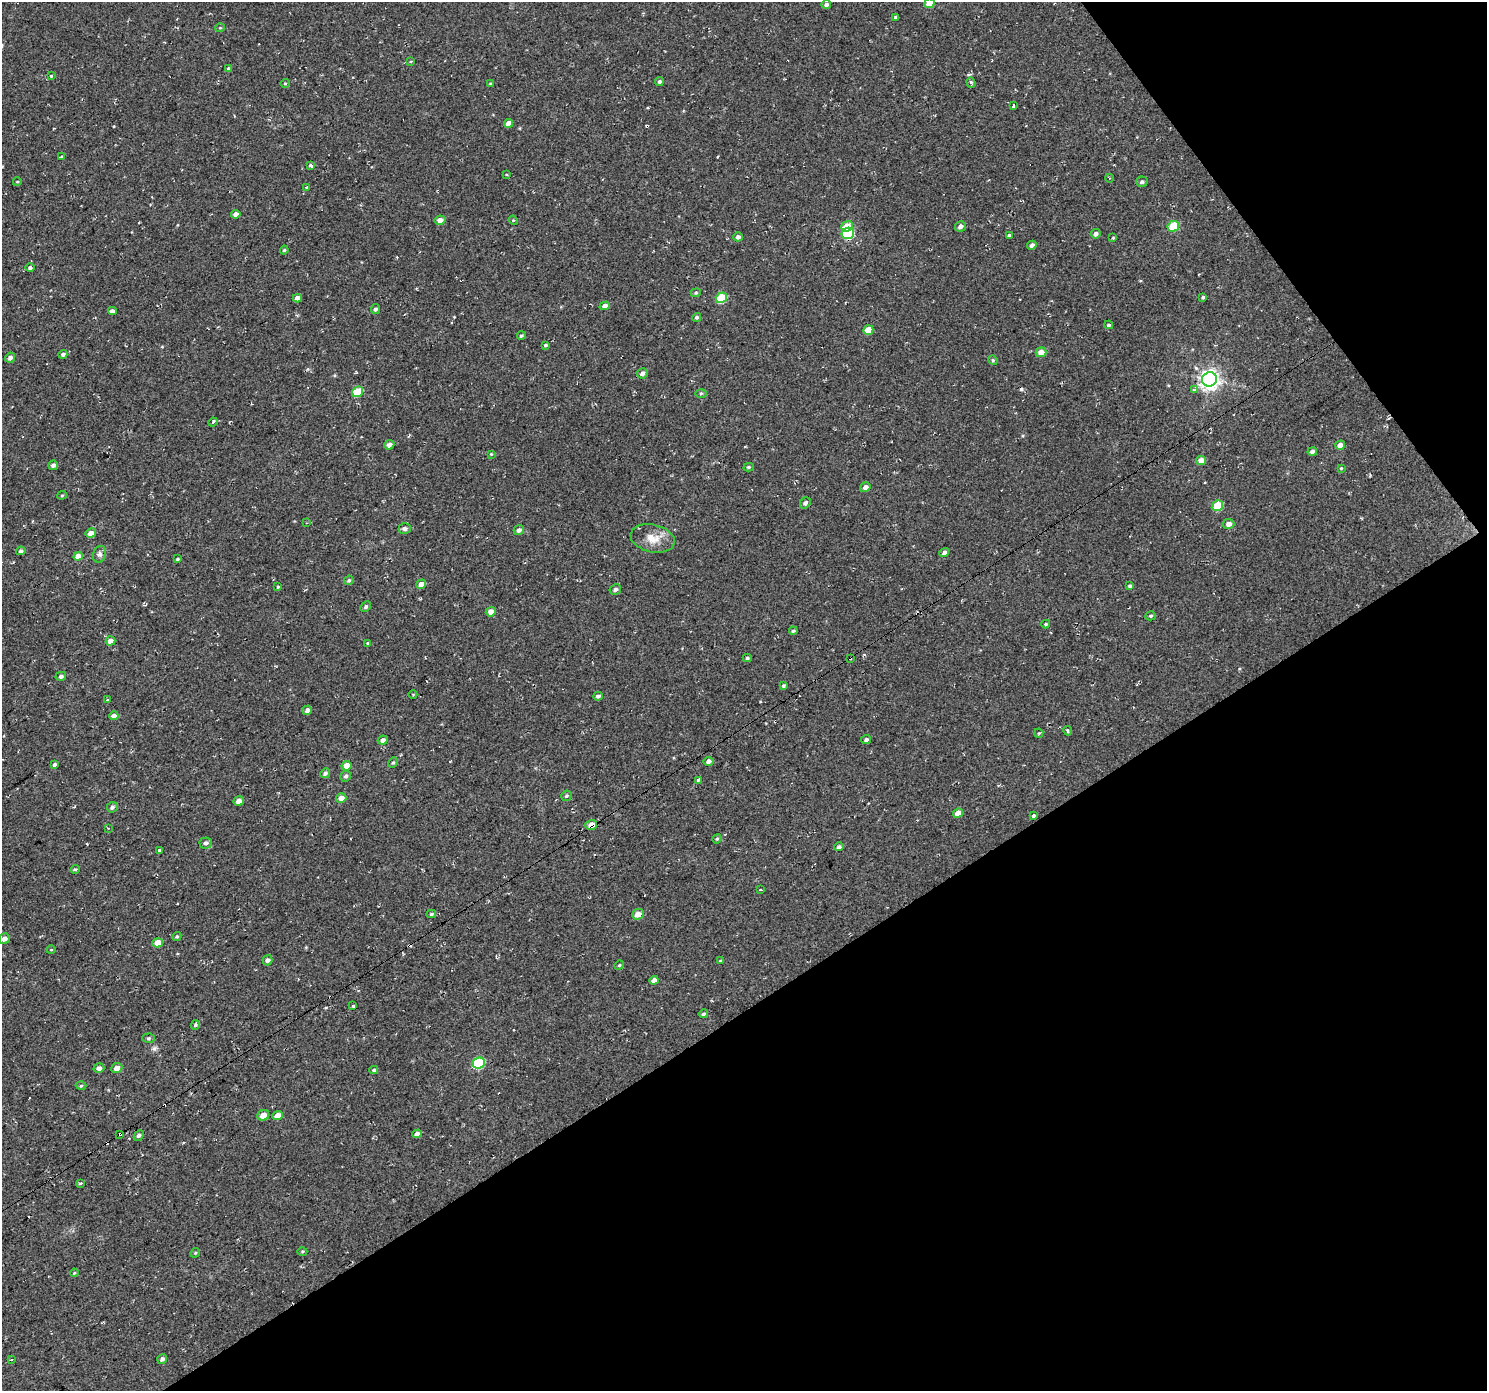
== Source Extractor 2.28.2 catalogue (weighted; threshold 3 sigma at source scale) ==
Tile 12 of 4 x 4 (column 4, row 3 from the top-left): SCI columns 4458-5942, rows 1580-2968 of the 5946 x 5873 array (HDU 1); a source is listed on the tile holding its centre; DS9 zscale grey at full resolution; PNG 1489 x 1393 px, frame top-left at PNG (2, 2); each listed source drawn as its Kron ellipse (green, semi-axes under 4 px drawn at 4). Shown black and unused: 33% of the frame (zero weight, under 2 of 3 exposures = <1% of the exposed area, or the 3 px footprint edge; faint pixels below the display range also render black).
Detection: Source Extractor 2.28.2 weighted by HDU 2 'WHT'; one run over the whole footprint, this tile lists its part. Background 0.0599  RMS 0.0093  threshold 0.0417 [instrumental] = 3 sigma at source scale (4.5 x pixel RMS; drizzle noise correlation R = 1.50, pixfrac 1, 0.0396/0.0396 arcsec/px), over >= 5 px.
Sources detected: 165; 10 cosmic-ray / hot-pixel residue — neither listed nor drawn; the other 155 listed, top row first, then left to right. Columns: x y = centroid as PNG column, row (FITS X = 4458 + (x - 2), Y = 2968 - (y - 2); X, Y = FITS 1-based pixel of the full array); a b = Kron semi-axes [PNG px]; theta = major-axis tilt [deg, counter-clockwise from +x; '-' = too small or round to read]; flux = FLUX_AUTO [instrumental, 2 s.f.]
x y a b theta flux
929 3 5 4 - 11
826 4 4 4 - 2.6
896 17 4 3 - 7.2
220 28 5 3 - 0.76
410 61 3 2 - 1.3
229 69 4 4 - 2
51 76 3 3 - 2
659 82 4 4 - 1.6
971 82 5 4 - 1.8
285 83 5 4 - 1
490 84 4 3 - 1.2
1014 106 3 3 - 7.9
508 123 4 4 - 6.8
61 157 4 3 - 3.5
310 166 3 3 - 8.4
507 174 3 3 - 1.3
1109 178 4 3 - 0.78
17 182 4 3 - 0.67
1142 182 6 5 - 2.3
307 187 3 2 - 0.74
236 214 4 4 - 4.5
440 220 5 4 - 5.2
513 220 5 4 - 0.84
847 226 6 5 - 14
960 226 6 5 - 3.4
1173 226 6 5 - 35
848 233 6 5 - 83
1096 234 5 4 - 3.1
1010 236 3 3 - 4.1
738 237 4 4 - 3
1113 238 4 3 - 0.89
1032 245 5 4 - 2.3
284 250 4 3 - 1
30 268 5 4 - 2.2
696 293 5 4 - 1.3
1203 297 3 3 - 1.1
297 298 5 4 - 4.9
721 298 6 5 - 41
605 306 5 4 - 4.4
375 309 5 4 - 2.2
112 311 4 4 - 13
697 317 5 4 - 1.5
1109 325 4 3 - 1.3
868 330 5 4 - 13
521 336 4 3 - 1.4
545 345 4 3 - 1.3
1041 352 5 5 - 7.7
63 354 4 4 - 1.9
10 358 5 4 - 3
993 360 5 4 - 1.1
642 373 5 5 - 3.3
1209 379 7 7 - 470
1195 390 4 3 - 2.9
357 392 6 5 - 29
701 393 6 4 1 1.3
213 422 5 3 - 2.5
389 445 5 4 - 4
1340 445 5 4 - 6
1312 452 4 4 - 2.9
491 454 4 4 - 0.75
1201 461 5 4 - 10
53 465 5 4 - 2.7
749 467 5 4 - 1.4
1341 468 4 3 - 0.83
865 487 5 4 - 3.8
62 495 5 4 - 1.1
805 503 6 5 - 2.3
1217 506 6 5 - 33
307 523 3 2 - 1
1229 524 6 5 - 5.1
405 529 6 5 - 3.3
519 530 5 5 - 2.9
91 533 5 4 - 6.9
653 538 22 14 -12 14
21 551 4 4 - 2.4
944 552 5 4 - 2.8
99 554 8 6 70 3.2
78 556 4 4 - 10
177 559 3 3 - 0.9
349 580 5 4 - 1.4
421 584 5 4 - 7.3
1130 586 4 3 - 1.7
278 587 4 3 - 0.88
615 589 6 5 - 2.5
366 607 6 4 45 1.9
491 612 5 4 - 6.8
1151 616 5 4 - 1.4
1046 624 4 3 - 1.3
793 631 4 3 - 1.5
110 641 5 4 - 7.5
368 643 3 3 - 1.2
747 658 4 3 - 1.2
850 658 3 3 - 3.2
61 676 5 4 - 2.4
783 686 4 3 - 1.5
413 694 4 3 - 0.74
598 696 5 4 - 2.3
107 700 3 3 - 3
307 710 5 4 - 3.7
114 716 4 4 - 5.4
1068 731 5 3 - 1.5
1039 733 4 4 - 1.1
866 739 5 4 - 2.3
383 740 5 4 - 3.6
708 761 5 4 - 3.1
393 763 5 4 - 1.4
55 764 4 3 - 2.1
346 766 5 4 - 12
325 773 5 4 - 2.3
346 776 5 5 - 2.1
698 780 4 3 - 8.2
566 796 5 5 - 1.4
341 798 5 4 - 6.1
239 801 5 4 - 5.1
112 807 5 5 - 2.3
958 813 5 4 - 7.8
1033 816 3 3 - 11
591 825 6 5 - 7.2
108 828 3 2 - 0.81
717 839 5 4 - 1
206 843 6 5 - 2.9
839 847 5 4 - 1.9
160 850 3 3 - 2.9
75 869 4 4 - 1.2
761 890 3 2 - 0.84
431 914 5 3 - 1.5
638 914 6 5 - 7.7
177 937 5 4 - 1.2
4 939 5 5 - 4.3
158 943 5 4 - 14
51 950 4 3 - 0.63
267 960 5 5 - 2.7
721 961 4 4 - 1.2
619 965 5 4 - 1.1
654 980 4 4 - 4.4
353 1006 3 2 - 1.4
703 1014 5 4 - 1.5
195 1025 5 4 - 1.4
149 1038 6 4 1 1.5
479 1063 6 5 - 67
99 1068 5 5 - 4
117 1068 6 5 - 5.5
374 1070 4 3 - 1.3
81 1086 5 3 - 0.98
263 1115 6 5 - 7.3
278 1116 5 4 - 8.8
120 1134 3 3 - 4.8
417 1134 4 4 - 4.6
139 1135 6 3 46 1.7
80 1183 3 3 - 2.9
302 1251 5 3 - 0.92
195 1253 5 4 - 1
74 1273 4 3 - 0.75
162 1359 5 4 - 2.6
12 1360 4 2 - 0.97
Overlapping masked pixels (flux is a lower limit): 3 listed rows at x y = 850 658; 591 825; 120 1134
Isophote crosses this tile's border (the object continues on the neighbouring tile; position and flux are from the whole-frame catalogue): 1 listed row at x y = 929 3